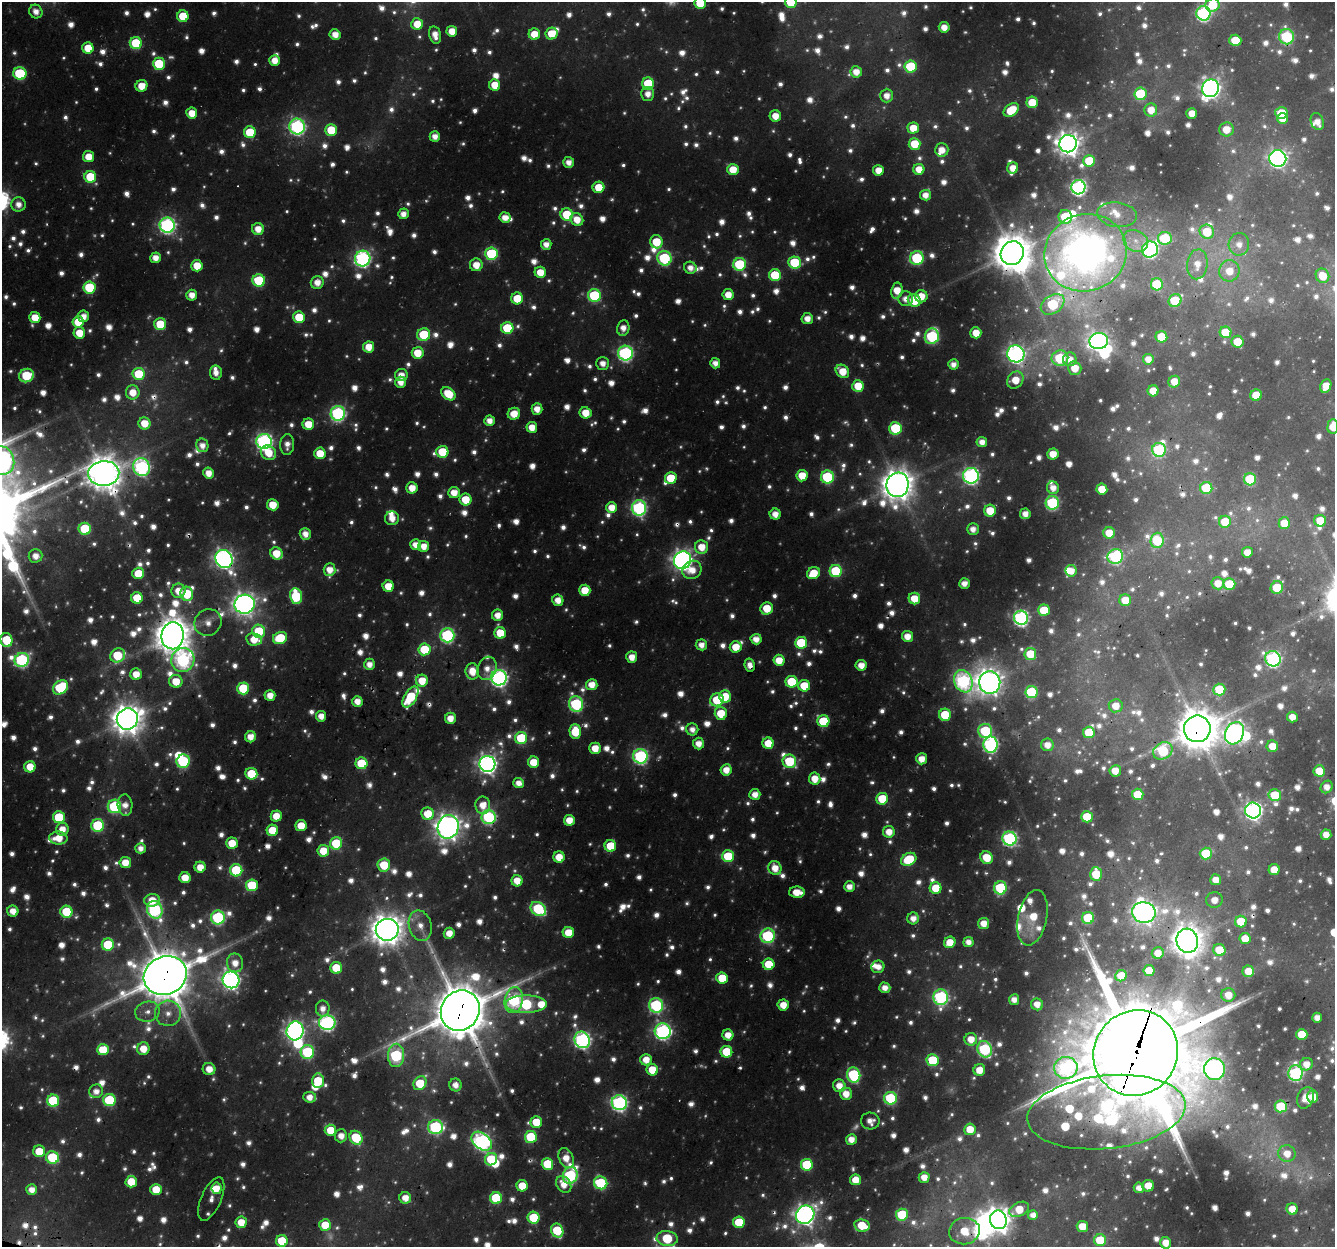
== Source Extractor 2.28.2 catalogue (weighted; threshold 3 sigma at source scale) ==
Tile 7 of 4 x 4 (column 3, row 2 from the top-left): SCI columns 2697-4029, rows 2818-4062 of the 5385 x 5585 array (HDU 1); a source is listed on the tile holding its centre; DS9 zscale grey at full resolution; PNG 1337 x 1249 px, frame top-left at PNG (2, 2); each listed source drawn as its Kron ellipse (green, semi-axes under 4 px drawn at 4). Shown black and unused: <1% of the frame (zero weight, under 3 of 4 exposures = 4% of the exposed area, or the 3 px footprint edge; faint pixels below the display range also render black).
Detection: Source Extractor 2.28.2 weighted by HDU 2 'WHT'; one run over the whole footprint, this tile lists its part. Background 0.0364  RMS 0.0059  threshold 0.0264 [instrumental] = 3 sigma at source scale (4.5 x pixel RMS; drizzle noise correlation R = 1.50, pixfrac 1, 0.0396/0.0396 arcsec/px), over >= 5 px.
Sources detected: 1963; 342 too faint to see at this stretch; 11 inside a brighter object's white glare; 6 cosmic-ray / hot-pixel residue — neither listed nor drawn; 46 inside a brighter listed object's ellipse — not listed separately; of the other 1558, all 500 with FLUX_AUTO >= 7.63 (the completeness limit of this list) listed and drawn (1058 fainter detections not listed), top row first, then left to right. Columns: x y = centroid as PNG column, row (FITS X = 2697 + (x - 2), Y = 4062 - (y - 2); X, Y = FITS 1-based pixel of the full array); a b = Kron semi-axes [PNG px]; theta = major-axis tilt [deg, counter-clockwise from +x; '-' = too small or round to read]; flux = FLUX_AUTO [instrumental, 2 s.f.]
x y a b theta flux
791 2 6 6 - 35
700 3 6 5 - 25
1213 5 7 6 - 26
36 11 7 6 - 8.6
1203 13 7 7 - 170
183 16 6 5 - 28
417 24 6 6 - 17
944 27 5 5 - 11
452 31 5 5 - 14
335 34 5 5 - 11
534 34 5 5 - 17
552 34 6 5 - 22
435 35 9 6 -78 9.2
1286 37 8 7 - 96
1235 40 6 5 - 28
136 43 6 6 - 52
88 48 5 5 - 20
275 61 5 5 - 12
159 64 6 6 - 43
911 66 6 6 - 45
856 72 6 5 - 11
20 73 6 6 - 68
648 84 6 6 - 43
495 85 5 5 - 18
141 86 6 5 - 17
1210 88 9 8 - 470
648 94 7 6 - 8.4
1140 94 6 6 - 54
887 96 7 6 - 8.9
1032 102 5 5 - 24
1011 110 8 6 38 26
1151 110 6 6 - 13
192 113 5 5 - 16
1192 113 5 5 - 13
1281 113 6 6 - 26
775 116 5 5 - 12
1283 119 5 5 - 11
1317 122 9 6 -69 8.6
297 127 8 8 - 220
913 128 5 5 - 18
1226 129 7 7 - 14
331 130 6 6 - 30
250 132 6 6 - 34
435 136 5 5 - 8.7
915 144 6 6 - 26
1068 144 8 8 - 880
942 150 6 6 - 11
88 157 5 5 - 16
1278 158 8 8 - 350
1089 161 6 6 - 32
569 162 5 5 - 8
1013 168 6 5 - 11
919 169 5 5 - 13
733 170 6 5 - 19
878 170 5 5 - 13
90 177 6 6 - 42
598 187 6 5 - 23
1078 187 7 7 - 240
925 195 5 5 - 9.3
18 204 7 7 - 8.9
403 214 5 5 - 8.4
567 214 6 6 - 38
1117 215 20 12 -7 15
505 217 5 5 - 10
1065 217 7 6 - 36
577 219 7 6 - 15
167 225 7 7 - 250
258 229 6 6 - 11
1207 232 7 7 - 30
1165 238 7 6 - 53
1136 241 13 10 -30 8.2
656 242 6 6 - 29
546 244 5 5 - 8.6
1239 244 11 10 - 9.6
1150 249 8 8 - 210
1012 253 12 11 - 2300
1085 253 42 38 20 610
491 254 6 6 - 83
155 258 5 5 - 10
363 258 8 7 - 260
664 258 7 7 - 110
917 258 7 6 - 89
795 262 6 6 - 52
740 264 6 6 - 78
1197 264 15 10 85 13
476 265 6 6 - 13
197 266 6 5 - 18
690 268 6 6 - 8.5
1229 271 11 10 - 16
540 272 5 5 - 17
775 275 6 6 - 42
1322 276 7 6 - 18
259 280 6 6 - 56
317 282 6 6 - 11
1157 284 6 6 - 47
89 287 6 6 - 53
897 291 8 5 81 17
192 295 5 5 - 10
594 295 6 6 - 76
728 295 5 5 - 13
921 296 6 6 - 15
517 298 6 6 - 24
906 299 7 7 - 8.9
914 300 7 6 - 29
1175 301 7 6 - 49
1053 304 13 9 35 84
84 316 5 5 - 9.3
299 317 6 6 - 29
35 318 5 5 - 19
807 319 6 5 - 9
78 322 6 6 - 21
160 324 6 6 - 31
507 328 6 6 - 48
623 328 8 6 79 8.9
1226 332 6 6 - 29
79 333 6 5 - 17
976 333 5 5 - 15
424 335 6 6 - 44
932 336 8 7 - 120
1161 337 6 5 - 27
1099 341 9 8 - 370
1238 342 6 6 - 20
369 347 5 5 - 15
418 353 6 5 - 21
625 353 7 7 - 210
1016 354 9 8 - 360
1060 358 8 7 - 73
1070 359 7 6 - 11
1148 359 5 5 - 8.2
603 363 6 6 - 8.1
715 363 5 5 - 7.9
953 364 5 5 - 7.7
1075 368 7 6 - 17
842 371 7 6 - 18
216 373 7 6 - 8
139 374 6 6 - 36
401 375 6 6 - 9.9
26 376 7 6 - 47
1015 380 9 7 51 18
401 382 5 5 - 9.4
1174 382 6 5 - 14
858 386 6 5 - 23
1326 386 7 5 66 14
1153 391 5 5 - 16
133 392 7 7 - 14
448 394 8 5 -39 26
1256 395 6 5 - 22
537 409 6 5 - 11
338 413 7 7 - 180
586 413 6 5 - 17
514 414 6 6 - 17
489 421 5 5 - 8.9
144 423 6 6 - 17
308 424 6 5 - 19
532 427 5 5 - 14
1333 427 7 5 84 13
895 428 6 6 - 63
264 441 7 7 - 290
982 442 5 5 - 8.7
287 444 10 7 89 7.8
202 445 7 6 - 8
1159 450 7 7 - 110
442 452 6 6 - 36
268 453 8 6 -34 19
320 453 6 5 - 22
1053 454 5 5 - 15
2 461 14 12 -77 600
141 467 9 8 - 240
104 473 15 12 4 1900
209 473 5 5 - 11
802 476 6 5 - 20
971 476 8 8 - 270
827 477 6 6 - 85
671 478 6 6 - 30
1250 479 6 6 - 59
898 485 12 11 - 1800
412 488 5 5 - 14
1053 488 6 6 - 9
1206 488 6 6 - 43
1102 489 5 5 - 19
454 492 5 5 - 13
465 500 6 6 - 26
1052 503 7 6 - 120
273 505 6 5 - 19
611 508 5 5 - 14
639 508 7 7 - 200
990 511 6 6 - 23
775 514 5 5 - 10
1025 514 5 5 - 8.7
392 518 7 7 - 9.1
1320 521 6 6 - 24
1225 522 6 6 - 27
1284 523 6 6 - 21
85 529 6 6 - 52
973 529 6 6 - 8.1
1109 533 6 5 - 15
305 534 6 5 - 9.2
1157 540 8 6 87 47
416 545 5 5 - 11
424 546 5 5 - 11
702 547 7 6 - 16
1247 552 5 5 - 12
276 553 6 5 - 20
36 556 7 6 - 9.6
1115 557 8 7 - 150
224 559 9 8 - 460
682 560 9 8 - 560
330 570 6 6 - 12
692 570 10 9 - 13
836 571 6 6 - 67
1071 571 6 5 - 11
138 573 6 6 - 23
813 573 7 5 30 23
964 583 5 5 - 8.7
1218 583 6 6 - 11
1229 584 6 6 - 37
388 586 5 5 - 19
1277 588 6 6 - 33
585 590 6 5 - 21
178 591 7 7 - 14
187 594 7 6 - 40
296 596 8 6 -79 65
137 598 6 5 - 29
914 598 6 5 - 18
558 600 6 5 - 11
1125 600 6 6 - 19
245 604 10 9 - 650
767 608 6 6 - 24
1044 610 6 5 - 33
498 615 5 5 - 11
1021 618 7 7 - 230
208 622 14 13 - 9.2
259 631 6 6 - 38
500 633 6 5 - 27
447 635 7 7 - 150
173 636 13 11 84 2000
907 636 5 5 - 12
280 638 7 6 - 40
254 639 8 6 -10 17
756 639 5 5 - 10
6 640 7 6 - 44
801 643 6 6 - 47
701 645 5 5 - 9
736 647 6 5 - 19
424 649 6 6 - 35
1030 654 6 6 - 28
118 655 8 7 - 45
632 657 5 5 - 11
1273 659 8 7 - 200
22 660 7 7 - 160
183 660 12 11 - 190
779 660 5 5 - 17
369 664 5 5 - 9.6
750 665 6 5 - 7.9
861 665 5 5 - 12
487 668 12 9 70 8.7
472 671 8 6 -82 15
136 674 5 5 - 14
499 678 8 7 - 330
176 681 6 6 - 16
422 681 6 6 - 19
963 681 11 9 -68 190
791 682 6 6 - 46
990 683 11 10 - 870
592 685 5 5 - 13
804 686 6 6 - 28
60 687 8 6 38 64
243 688 6 6 - 54
1219 690 6 6 - 40
1031 692 6 6 - 74
270 695 5 5 - 12
725 696 6 6 - 26
410 697 12 6 58 47
717 700 7 6 - 39
357 701 5 5 - 11
576 704 8 7 - 130
1116 706 7 6 - 13
721 713 6 6 - 25
945 715 6 6 - 37
321 716 5 5 - 10
1292 717 5 5 - 11
450 718 5 5 - 12
127 719 11 10 - 1500
823 721 6 6 - 47
692 729 6 6 - 7.6
1197 729 13 13 - 2600
985 731 7 7 - 76
575 732 7 6 - 33
1089 732 6 5 - 35
1234 733 12 9 64 400
251 737 5 5 - 12
521 738 6 6 - 54
698 743 6 5 - 10
768 743 5 5 - 22
991 745 8 7 - 210
1047 745 6 6 - 9.8
1272 746 6 5 - 13
595 748 5 5 - 16
1163 751 10 8 31 74
640 756 7 7 - 180
922 759 5 5 - 13
183 761 7 6 - 90
789 761 7 6 - 55
533 762 6 5 - 20
361 763 6 6 - 46
487 764 8 8 - 490
30 767 5 5 - 18
726 770 5 5 - 12
1115 771 6 5 - 13
1319 771 5 5 - 21
251 774 6 6 - 32
815 779 6 5 - 14
518 783 5 5 - 8.5
1327 787 6 5 - 8.1
755 794 5 5 - 10
1138 794 6 5 - 28
1275 795 6 6 - 37
882 799 6 6 - 34
125 805 11 7 -86 9
483 805 8 7 - 13
114 806 7 6 - 98
1253 810 8 8 - 360
428 814 6 6 - 26
276 816 5 5 - 17
59 817 6 6 - 50
489 817 7 7 - 140
1087 817 6 5 - 28
569 820 5 5 - 15
98 825 6 6 - 83
301 826 5 5 - 20
448 827 12 10 72 990
62 829 6 6 - 12
272 830 6 5 - 28
889 832 6 6 - 12
1326 835 5 5 - 10
58 838 9 6 -1 17
1009 839 7 7 - 200
232 843 6 6 - 19
336 843 6 6 - 52
610 846 6 6 - 32
141 848 5 5 - 7.8
323 851 6 6 - 20
1206 854 6 6 - 47
728 856 6 6 - 47
559 857 5 5 - 17
987 858 6 5 - 23
909 859 8 6 30 41
125 862 5 5 - 15
384 865 6 6 - 29
200 867 5 5 - 13
775 868 7 6 - 14
236 870 6 6 - 65
1274 870 5 5 - 18
1096 874 7 6 - 30
185 878 5 5 - 17
1216 880 5 5 - 11
517 881 5 5 - 15
252 885 6 6 - 48
849 887 5 5 - 8.8
936 888 6 6 - 22
1000 888 6 6 - 86
797 892 8 5 -3 16
152 900 8 6 4 17
1214 900 8 8 - 8
538 909 8 6 -34 85
155 910 9 7 -68 170
13 911 5 5 - 11
66 912 6 6 - 45
1144 912 12 10 -12 680
218 917 7 7 - 130
913 918 6 6 - 9.2
1032 918 28 14 78 27
1088 918 6 6 - 57
1241 922 6 6 - 25
984 923 5 5 - 13
420 926 15 11 -74 10
387 930 11 11 - 1600
568 932 6 5 - 21
449 933 5 5 - 12
768 936 7 7 - 130
1245 938 5 5 - 15
1187 941 12 10 -76 1500
950 942 6 5 - 16
968 942 5 5 - 7.9
108 945 6 6 - 46
1219 950 6 6 - 24
1158 953 6 5 - 11
235 963 9 8 - 11
769 964 6 6 - 30
878 967 6 6 - 8.9
336 968 6 6 - 31
1149 971 5 5 - 18
1248 971 5 5 - 14
165 975 22 19 23 4100
1121 976 6 5 - 19
722 978 6 5 - 28
231 980 9 8 - 400
885 988 5 5 - 9
1228 995 7 7 - 10
941 997 8 7 - 180
514 1000 13 9 79 150
1014 1000 5 5 - 8.2
526 1004 21 8 0 120
1037 1004 6 6 - 8.1
656 1005 7 7 - 140
783 1005 5 5 - 15
323 1008 8 7 - 8.1
460 1011 21 19 57 4900
147 1012 12 10 12 8
168 1013 13 12 - 10
1317 1018 5 5 - 7.7
327 1023 8 7 - 240
295 1031 9 8 - 420
663 1031 8 8 - 270
1302 1034 5 5 - 24
728 1035 5 5 - 12
971 1039 6 6 - 14
582 1040 8 7 - 280
143 1049 6 6 - 15
985 1049 8 7 - 140
103 1050 6 5 - 32
307 1052 7 6 - 95
726 1052 6 6 - 36
1136 1053 44 41 52 17000
396 1055 11 8 88 140
646 1060 6 5 - 13
933 1060 6 6 - 51
1306 1064 6 6 - 8.4
1066 1068 11 11 - 160
209 1069 6 6 - 9.8
1215 1069 11 10 - 350
652 1070 6 5 - 23
979 1070 6 6 - 14
1295 1073 8 7 - 150
854 1075 7 6 - 100
318 1081 7 6 - 37
420 1083 7 6 - 33
455 1085 6 6 - 8.9
839 1086 6 6 - 12
96 1091 7 7 - 8.1
846 1094 6 6 - 13
310 1097 6 5 - 10
1313 1097 6 5 - 13
891 1098 6 6 - 87
1305 1098 11 8 70 12
109 1100 6 6 - 69
53 1101 6 6 - 77
619 1103 7 7 - 250
1281 1106 6 6 - 45
1106 1112 79 36 6 420
870 1121 9 8 - 8.5
536 1122 5 5 - 25
435 1127 7 7 - 150
970 1129 6 5 - 16
330 1130 5 5 - 21
341 1136 6 6 - 8.7
531 1137 6 6 - 57
356 1138 7 6 - 42
851 1139 5 5 - 11
482 1141 11 8 -38 310
39 1151 6 6 - 23
1287 1154 8 8 - 12
52 1157 6 6 - 58
566 1158 10 7 -66 14
491 1159 6 5 - 37
547 1164 6 6 - 39
807 1165 6 6 - 61
570 1175 8 7 - 160
924 1177 5 5 - 11
855 1180 5 5 - 18
131 1182 5 5 - 24
601 1183 7 6 - 77
564 1184 9 7 -56 12
522 1186 5 5 - 23
1148 1186 6 6 - 15
217 1188 6 5 - 11
1139 1188 5 5 - 8.1
156 1189 5 5 - 22
32 1190 5 5 - 9.7
405 1198 6 6 - 11
496 1198 6 6 - 58
211 1199 23 10 67 7.7
1019 1209 10 6 27 20
1292 1209 5 5 - 13
805 1215 10 8 43 570
902 1215 6 6 - 61
1033 1215 5 5 - 7.8
533 1218 6 6 - 48
998 1220 9 8 - 1000
241 1222 6 5 - 15
739 1222 6 6 - 31
325 1225 6 6 - 22
862 1226 8 6 -10 26
1082 1226 6 5 - 18
557 1230 7 6 - 48
964 1231 15 13 9 26
667 1238 11 7 -7 64
1100 1240 6 6 - 36
282 1241 6 6 - 34
1166 1243 6 5 - 12
Overlapping masked pixels (flux is a lower limit): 19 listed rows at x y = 1085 253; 932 336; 1016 354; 104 473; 971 476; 224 559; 173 636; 750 665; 823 721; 1197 729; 489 817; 165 975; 526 1004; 460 1011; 1136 1053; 396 1055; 1281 1106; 1106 1112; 964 1231
Isophote crosses this tile's border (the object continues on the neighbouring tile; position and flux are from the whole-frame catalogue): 8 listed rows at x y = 791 2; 700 3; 1213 5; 1333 427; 2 461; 6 640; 667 1238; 1166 1243